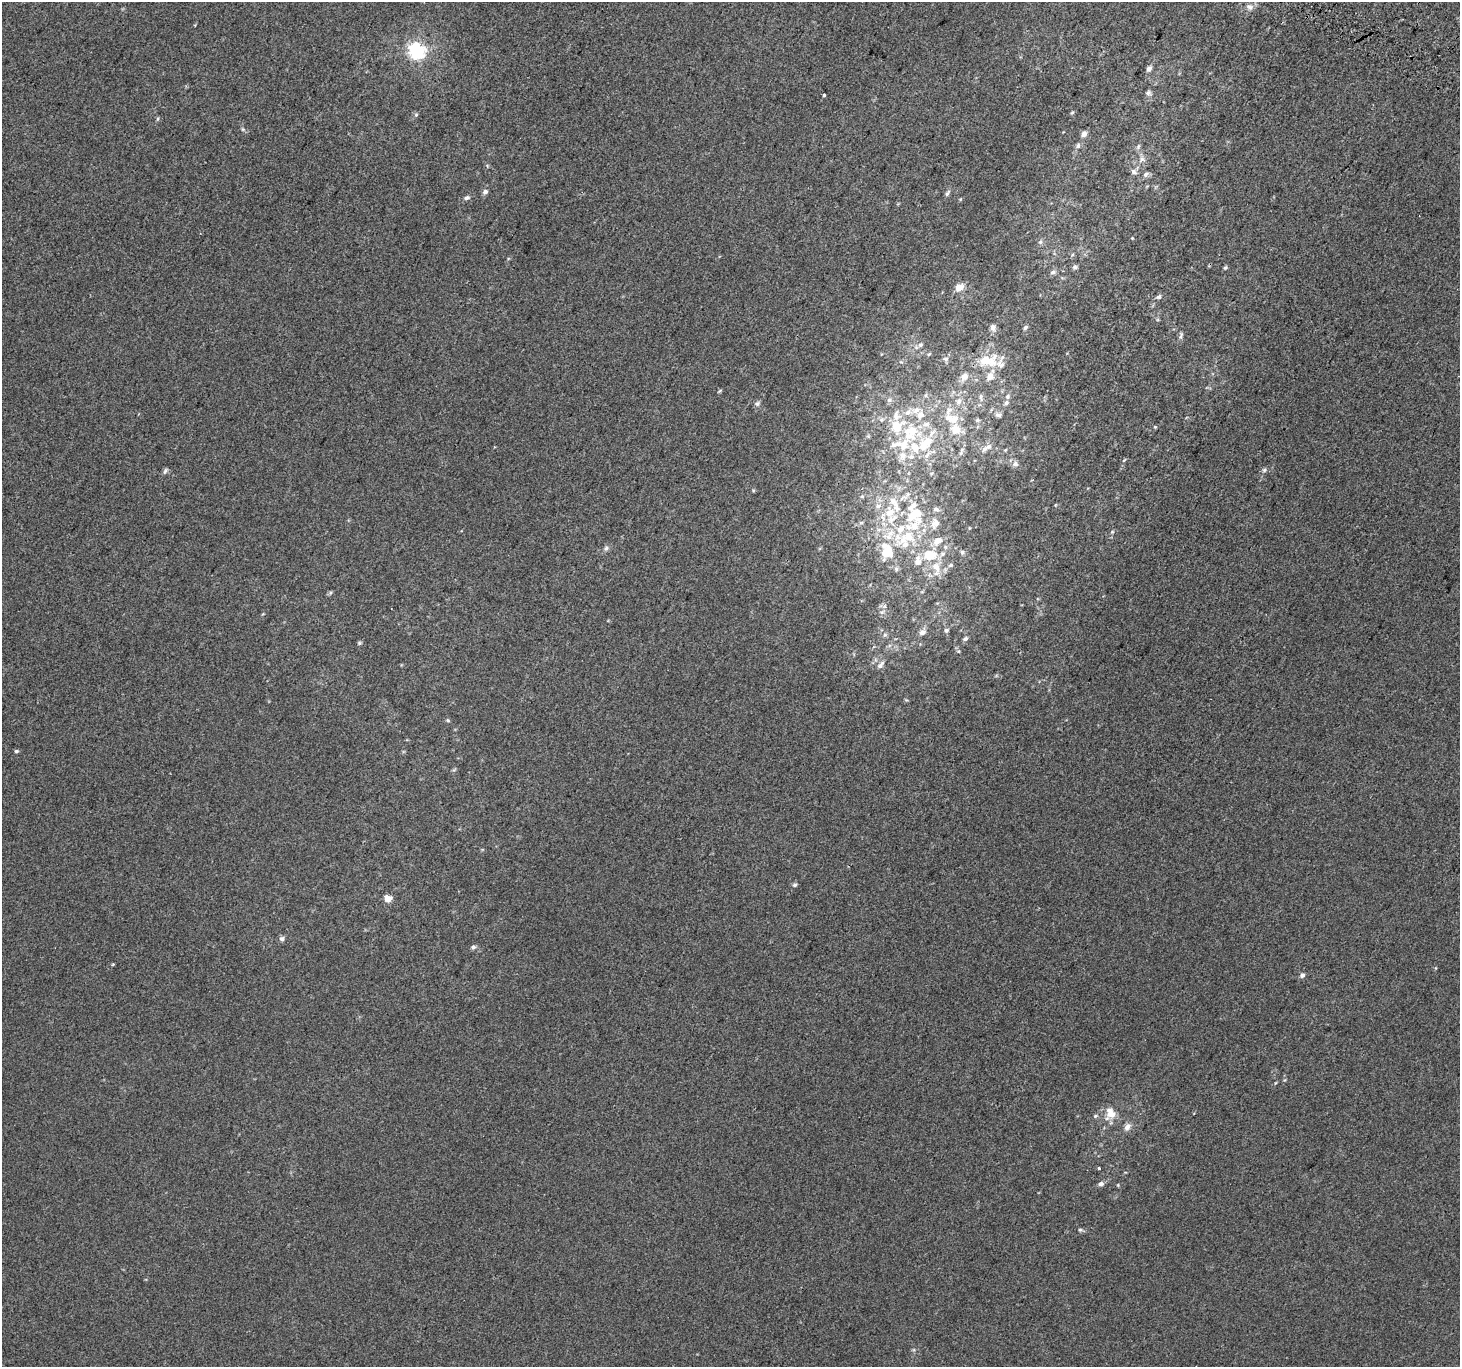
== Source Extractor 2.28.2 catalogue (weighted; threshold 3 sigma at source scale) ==
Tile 10 of 4 x 4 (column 2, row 3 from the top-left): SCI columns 1489-2946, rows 1666-3030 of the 5888 x 5996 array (HDU 1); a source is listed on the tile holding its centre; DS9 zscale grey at full resolution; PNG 1462 x 1369 px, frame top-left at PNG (2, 2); no overlay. Shown black and unused: <1% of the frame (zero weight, under 2 of 3 exposures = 2% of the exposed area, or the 3 px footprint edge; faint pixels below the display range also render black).
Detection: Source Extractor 2.28.2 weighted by HDU 2 'WHT'; one run over the whole footprint, this tile lists its part. Background 2.98e-04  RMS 0.0073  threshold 0.0327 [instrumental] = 3 sigma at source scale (4.5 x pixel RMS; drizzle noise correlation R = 1.50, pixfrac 1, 0.0396/0.0396 arcsec/px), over >= 5 px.
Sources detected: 127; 29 inside a brighter listed object's ellipse — not listed separately; the other 98 listed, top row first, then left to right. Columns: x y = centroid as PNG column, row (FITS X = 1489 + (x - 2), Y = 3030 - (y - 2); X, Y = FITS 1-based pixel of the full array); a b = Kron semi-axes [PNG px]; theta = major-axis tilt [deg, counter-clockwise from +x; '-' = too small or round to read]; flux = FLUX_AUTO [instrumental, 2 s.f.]
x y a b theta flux
1249 7 10 8 -29 3.2
416 51 7 7 - 190
1149 69 9 6 51 2.3
1148 93 7 6 - 1.9
823 95 3 3 - 1.7
1072 112 5 4 - 0.93
416 115 5 5 - 1.1
158 119 6 4 88 0.92
243 129 5 5 - 1.1
1084 134 7 6 - 2.8
1078 145 7 5 87 1.6
1138 146 8 5 71 1.4
1142 159 10 7 61 3.4
1134 172 8 6 -36 2.2
1146 174 7 5 44 2
485 192 6 6 - 2.4
947 193 10 5 56 1.7
467 198 9 6 17 1.9
1132 238 4 3 - 0.55
1040 242 6 6 - 1.7
1075 267 6 5 - 2.1
1225 268 5 4 - 1
1053 272 8 6 27 2.2
959 287 11 9 35 5.6
1159 297 8 6 20 1.9
993 327 7 6 - 3.3
1025 327 6 5 - 1.4
1181 336 9 5 78 1.9
920 345 7 6 - 1.8
929 354 6 4 24 1
946 359 8 6 1 1.8
985 360 20 14 33 15
964 376 10 8 57 5
990 376 15 9 61 6.9
719 391 6 4 44 0.82
926 395 6 4 88 1.1
981 397 12 4 -87 2
1007 397 6 6 - 1.7
889 400 8 6 0 2.2
959 402 10 8 76 4
1006 403 7 6 - 1.7
757 404 8 6 21 1.9
948 411 15 6 71 4
908 412 11 7 32 4.3
920 415 10 8 53 5.1
999 415 8 6 -6 2.1
896 416 16 10 89 6.6
977 420 6 5 - 1.1
1155 427 4 4 - 0.62
955 429 13 12 - 9.2
911 430 22 15 -3 20
898 444 24 8 12 8.5
988 447 11 7 29 3.3
915 448 17 15 26 14
1005 450 5 4 - 0.63
961 453 10 4 64 1.7
1124 460 5 3 - 0.69
1015 464 8 7 - 2.6
1264 470 6 6 - 1.5
165 471 10 4 58 1.4
753 490 5 4 - 0.79
862 496 6 4 18 0.92
903 498 13 6 26 4.3
912 506 19 9 45 8.3
936 509 9 6 -14 2.1
890 512 16 13 -89 15
969 528 5 3 - 0.63
1112 532 5 4 - 0.92
907 537 39 18 31 39
938 541 14 9 34 7.7
606 548 8 6 56 2
962 552 6 6 - 1.6
930 555 20 15 5 21
950 565 6 5 - 1.4
896 569 7 6 - 1.8
330 593 6 4 71 0.95
882 612 8 6 3 2.3
946 630 6 5 - 1.6
922 632 11 8 40 3.4
885 635 6 5 - 1.5
965 639 7 5 31 1.6
359 643 5 5 - 1
880 665 12 6 49 3.1
448 720 6 4 -23 0.99
16 751 6 4 -12 1.1
794 885 6 5 - 1.5
388 898 5 5 - 12
282 939 6 6 - 2
473 947 7 6 - 1.8
113 965 5 3 - 0.7
1302 975 6 6 - 2.1
1275 1083 5 3 - 0.59
1111 1114 17 11 35 9.4
1095 1116 7 5 17 1.4
1127 1127 11 7 58 4
1099 1168 3 3 - 2.3
1101 1184 7 5 20 2.5
1080 1230 6 5 - 1.3